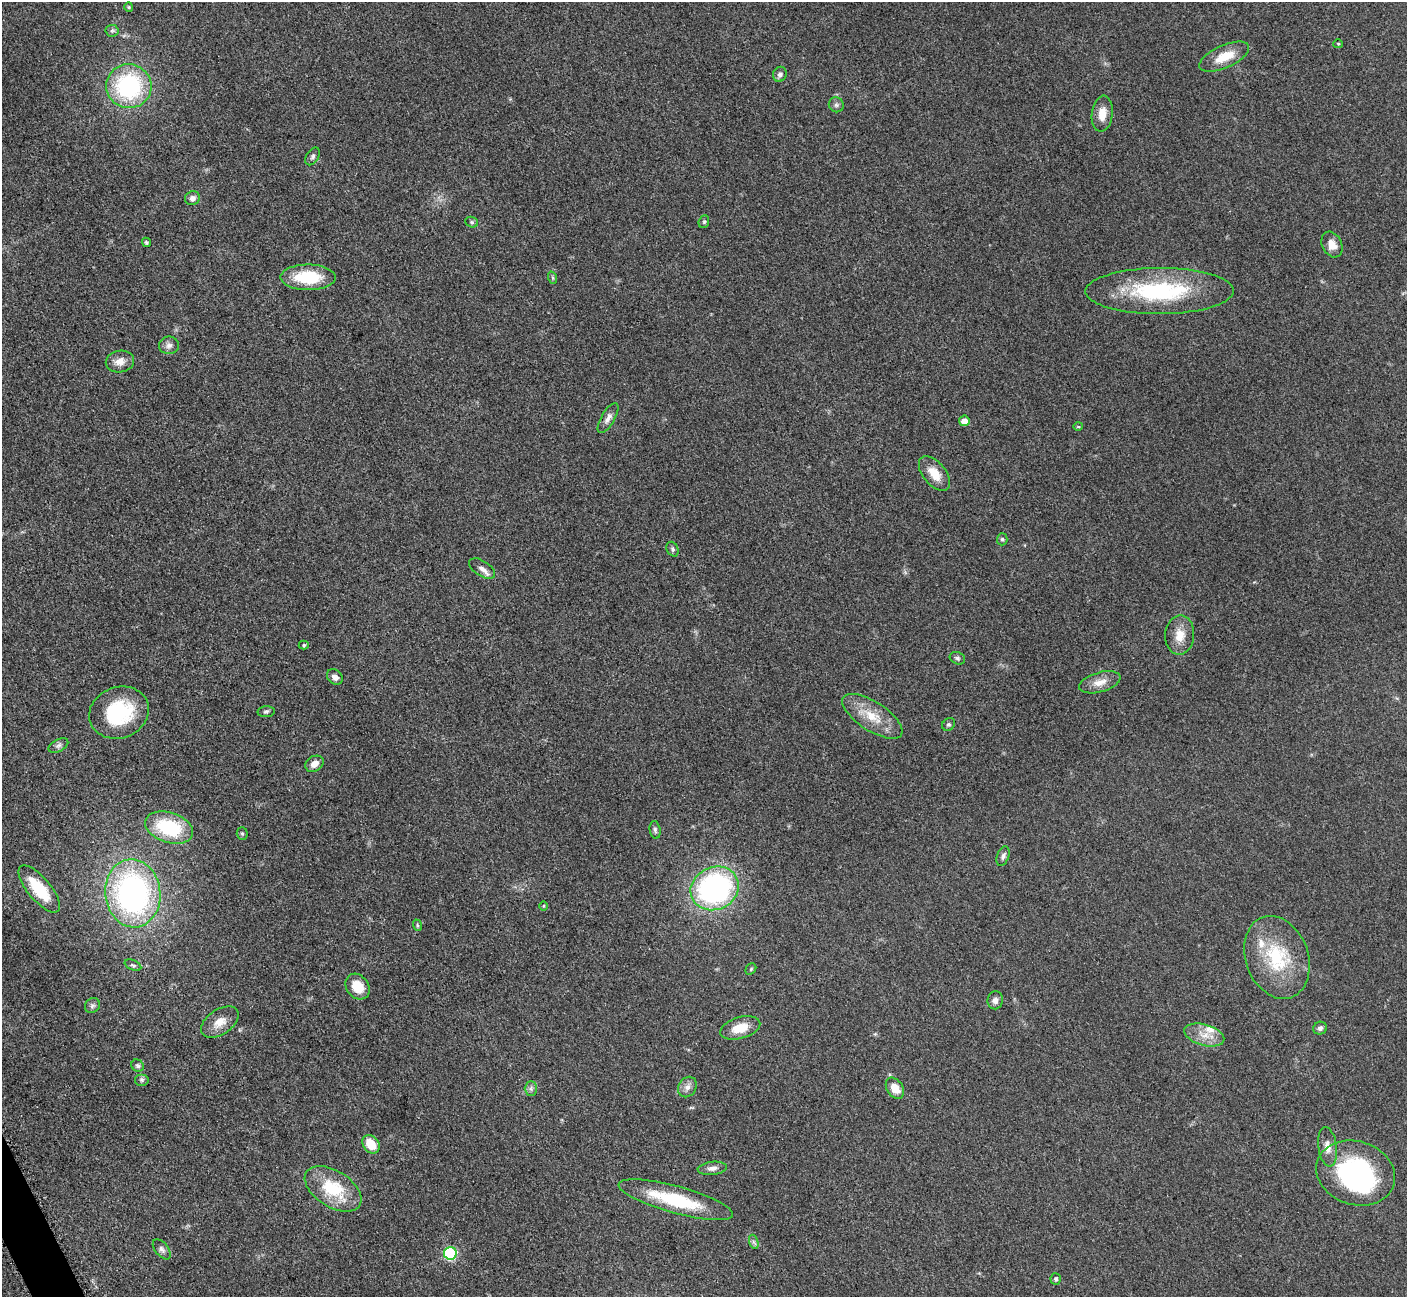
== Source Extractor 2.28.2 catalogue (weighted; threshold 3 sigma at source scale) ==
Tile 7 of 4 x 4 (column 3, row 2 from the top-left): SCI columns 2874-4278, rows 2779-4073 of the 5701 x 5665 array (HDU 1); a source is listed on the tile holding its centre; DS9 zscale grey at full resolution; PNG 1409 x 1299 px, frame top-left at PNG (2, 2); each listed source drawn as its Kron ellipse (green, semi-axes under 4 px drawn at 4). Shown black and unused: <1% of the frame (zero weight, under 3 of 5 exposures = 3% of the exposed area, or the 3 px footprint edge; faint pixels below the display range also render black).
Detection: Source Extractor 2.28.2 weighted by HDU 2 'WHT'; one run over the whole footprint, this tile lists its part. Background 0.0532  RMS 0.0059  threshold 0.0266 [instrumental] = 3 sigma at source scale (4.5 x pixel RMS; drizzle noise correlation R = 1.50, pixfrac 1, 0.05/0.05 arcsec/px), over >= 5 px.
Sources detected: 74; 1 inside a brighter object's white glare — neither listed nor drawn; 2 inside a brighter listed object's ellipse — not listed separately; the other 71 listed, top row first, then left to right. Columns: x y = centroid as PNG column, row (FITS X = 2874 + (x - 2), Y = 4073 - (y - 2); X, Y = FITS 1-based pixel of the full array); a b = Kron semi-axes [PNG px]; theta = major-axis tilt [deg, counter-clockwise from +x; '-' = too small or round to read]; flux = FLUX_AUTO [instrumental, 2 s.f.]
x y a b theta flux
129 7 5 4 - 0.64
112 31 6 6 - 1.3
1338 44 5 4 - 0.63
1224 57 27 11 24 12
780 74 7 6 - 2.1
129 86 22 22 - 67
836 105 7 7 - 1.6
1102 114 18 10 83 7.5
313 156 9 6 59 1.6
192 198 7 7 - 3
472 222 6 5 - 1.1
704 222 6 5 - 1
146 242 5 4 - 0.76
1332 245 13 10 -63 5.4
308 277 27 13 0 25
553 278 6 4 -71 0.87
1160 291 74 23 0 66
169 345 10 8 9 2.6
120 362 14 11 10 5.4
608 418 17 6 60 3.4
964 421 5 5 - 4.6
1078 427 5 3 - 0.52
934 473 20 11 -50 9.4
1002 539 6 5 - 1.1
673 549 8 5 -65 1.2
482 569 14 7 -33 3.4
1180 635 20 14 85 9.3
304 645 5 4 - 0.88
957 658 8 6 -22 1.4
335 677 9 7 -46 3
1100 682 21 10 16 6.7
266 712 8 5 3 1.4
119 713 30 25 20 41
872 716 34 14 -33 16
949 724 7 5 41 1.3
58 746 11 6 29 2
314 764 10 7 33 4
169 828 25 15 -18 39
655 830 9 5 -82 1.4
242 833 6 5 - 1
1003 856 10 6 71 2
715 888 25 21 25 130
39 889 29 11 -50 24
133 893 34 27 -83 170
544 906 5 3 - 0.52
417 925 6 3 -71 0.68
1277 957 42 31 -70 39
133 965 9 5 -24 1.1
751 969 6 5 - 0.84
358 987 14 11 -53 12
995 1000 9 7 83 2.7
92 1006 8 7 - 1.6
220 1022 21 12 34 7.3
740 1028 21 10 16 11
1320 1028 7 6 - 1.7
1204 1035 20 10 -16 8.1
137 1066 6 5 - 1.4
142 1080 7 6 - 1.3
687 1087 11 8 57 3.3
895 1088 11 8 -56 8.3
531 1089 7 6 - 1.5
371 1144 10 7 -49 12
1327 1147 20 9 -83 5.4
712 1168 14 6 6 3.2
1356 1173 40 31 -18 93
333 1189 31 18 -32 28
676 1200 59 13 -15 38
754 1242 7 4 -71 1.3
162 1249 12 6 -51 2.1
450 1253 6 6 - 52
1056 1279 6 5 - 1.3